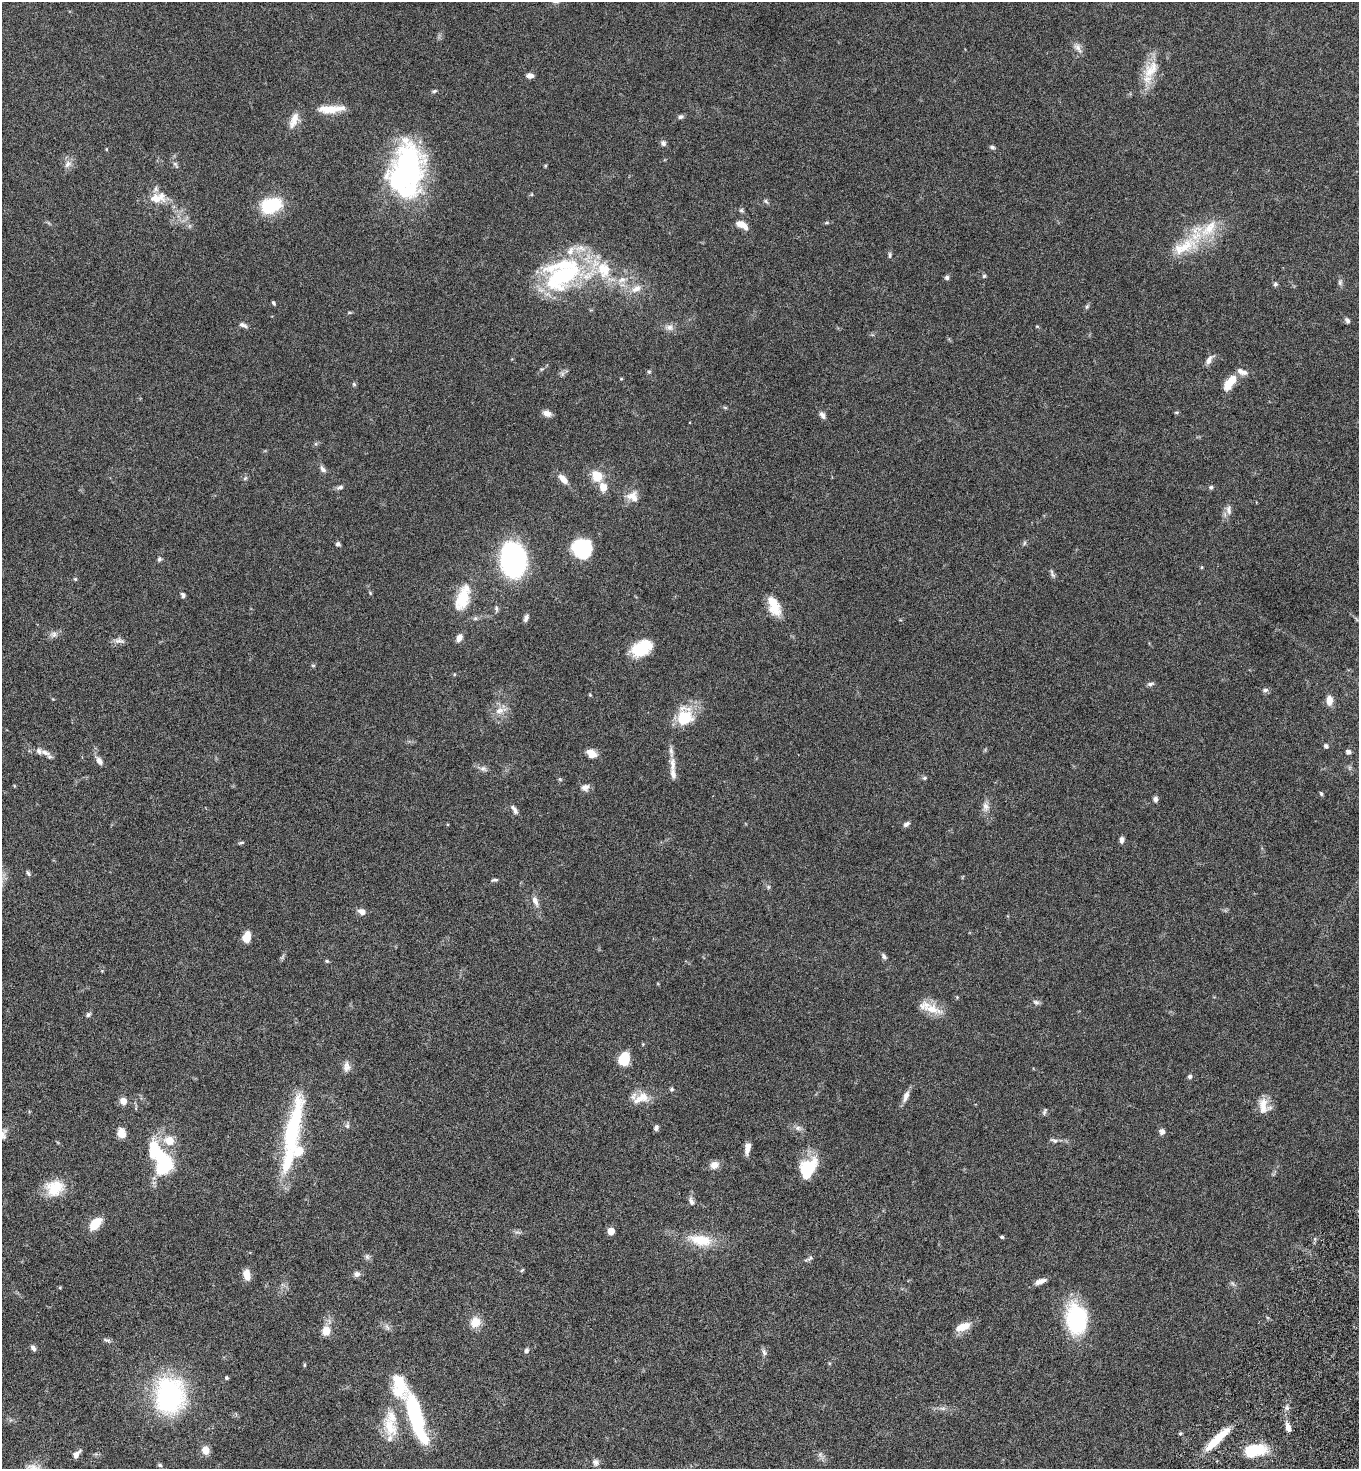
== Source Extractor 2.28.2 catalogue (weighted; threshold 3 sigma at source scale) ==
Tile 6 of 4 x 4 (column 2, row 2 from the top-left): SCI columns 1703-3059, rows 2970-4436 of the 5980 x 5944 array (HDU 1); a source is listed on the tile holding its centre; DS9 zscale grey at full resolution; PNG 1361 x 1471 px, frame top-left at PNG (2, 2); no overlay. Shown black and unused: <1% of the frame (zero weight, under 5 of 9 exposures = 3% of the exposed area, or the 3 px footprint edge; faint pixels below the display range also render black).
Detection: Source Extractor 2.28.2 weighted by HDU 2 'WHT'; one run over the whole footprint, this tile lists its part. Background 0.0531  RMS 0.003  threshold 0.0124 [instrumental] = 3 sigma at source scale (4.09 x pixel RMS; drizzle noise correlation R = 1.36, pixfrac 0.8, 0.05/0.05 arcsec/px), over >= 5 px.
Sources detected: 184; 4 inside a brighter object's white glare — not listed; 15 inside a brighter listed object's ellipse — not listed separately; the other 165 listed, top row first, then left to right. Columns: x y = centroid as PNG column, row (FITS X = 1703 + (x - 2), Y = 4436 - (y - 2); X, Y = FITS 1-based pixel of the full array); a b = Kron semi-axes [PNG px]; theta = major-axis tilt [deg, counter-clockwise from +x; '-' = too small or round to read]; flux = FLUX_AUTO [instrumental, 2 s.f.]
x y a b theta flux
1078 48 15 7 -54 1.5
1151 70 29 16 56 6.8
530 76 7 5 -3 1.4
434 91 6 5 - 0.45
331 109 35 9 4 5.5
681 117 7 5 28 0.66
294 120 22 10 68 3
663 143 7 6 - 0.81
992 147 7 5 -24 0.56
106 149 5 3 - 0.23
68 164 11 8 50 1.5
175 164 10 5 -54 0.7
545 166 5 4 - 0.27
405 174 48 41 -82 49
158 198 22 13 13 4.4
766 201 7 5 -37 0.5
271 205 20 13 20 15
741 210 6 5 - 0.51
826 223 6 4 19 0.33
742 225 13 6 -30 2.9
1185 247 40 18 31 11
890 255 10 4 -90 0.49
563 276 58 39 27 37
984 276 5 5 - 0.38
947 277 6 6 - 0.59
622 280 14 8 26 2.6
1340 282 9 6 89 0.74
1275 284 6 5 - 0.53
636 289 17 9 29 2.6
273 303 5 3 - 0.42
1087 307 7 5 62 0.52
1347 320 7 5 -62 0.73
243 325 11 5 -25 0.97
669 327 11 9 9 1.4
1209 360 13 6 60 1.4
542 369 6 4 17 0.37
649 372 6 4 0 0.36
1245 372 8 6 -51 0.77
562 374 7 4 72 0.56
621 379 5 3 - 0.23
1230 382 18 8 55 5.6
354 384 6 5 - 0.4
725 408 6 4 -2 0.35
1176 412 6 4 0 0.32
547 413 11 7 -16 1.5
822 415 11 6 -59 1
323 469 10 6 -54 1
597 476 11 9 -61 5.6
245 478 7 4 45 0.41
563 479 14 7 -47 2.3
340 487 10 5 16 0.77
603 487 9 7 -76 2.9
1211 487 6 5 - 0.51
631 496 20 9 31 2.5
1229 510 13 6 -77 1.3
1024 543 6 4 71 0.4
338 544 6 5 - 0.53
582 548 20 19 - 14
159 559 7 5 65 0.53
513 560 22 16 -84 74
1202 567 4 4 - 0.28
1052 574 12 5 -68 0.72
75 579 5 5 - 0.36
370 593 5 4 - 0.29
183 595 8 5 -71 0.61
463 598 33 15 71 9
774 606 25 13 -67 5.3
496 608 9 5 -80 0.63
526 618 9 5 67 0.98
53 634 10 9 - 1.2
459 638 9 6 66 1.6
119 641 16 7 -2 1.2
642 648 23 15 29 9.6
313 665 6 4 0 0.3
1150 684 10 5 8 0.69
1265 690 8 6 18 0.72
590 695 5 3 - 0.27
1329 700 13 8 -88 1.9
499 711 14 9 25 2.4
684 717 21 17 67 10
1326 746 4 4 - 0.79
1348 752 6 6 - 0.74
45 753 17 7 -21 1.7
592 753 12 9 -33 2.5
99 761 12 7 -60 1.4
672 764 23 8 -86 2.9
483 769 10 7 -20 1
924 778 6 5 - 0.47
560 779 6 4 -2 0.31
585 787 10 8 15 1.5
1321 794 6 4 -63 0.39
1156 799 6 5 - 0.87
986 807 13 9 -84 1.7
514 809 14 5 -60 1
906 824 8 5 31 0.77
1121 840 8 5 89 0.88
241 843 8 3 6 0.4
28 873 7 4 -65 0.5
494 880 9 4 9 0.53
768 887 6 5 - 0.45
535 901 14 7 -69 1.6
362 911 8 6 -21 1.7
247 937 11 8 76 3.4
884 957 8 6 -50 0.73
327 961 6 4 -45 0.34
1036 1002 9 6 -19 0.78
932 1009 29 12 -16 4.8
88 1014 7 6 - 0.58
624 1059 12 10 71 6.3
347 1067 15 9 87 1.6
1190 1076 5 5 - 0.59
672 1089 5 5 - 0.48
906 1096 17 6 67 1.6
643 1097 21 15 11 4
123 1101 7 7 - 2.2
1264 1106 20 14 -72 3.6
1044 1111 10 4 67 0.48
347 1126 8 6 77 0.68
656 1128 7 5 69 0.77
798 1128 8 7 - 0.97
291 1132 50 24 82 20
1162 1132 7 6 - 1.2
121 1133 11 9 -77 2.3
1054 1140 12 5 -16 0.84
169 1141 14 12 -23 4.1
747 1148 13 5 79 2
162 1158 41 14 -52 18
714 1165 10 8 18 2
807 1169 21 14 53 13
54 1188 22 19 10 7.3
691 1201 11 6 -71 1
95 1224 15 9 48 5.1
611 1231 5 5 - 4.8
1002 1237 5 4 - 0.37
701 1240 29 13 -11 8
367 1257 8 6 -74 0.72
810 1258 9 4 44 0.56
522 1270 6 4 44 0.3
247 1274 13 8 -83 2.5
356 1274 8 7 - 1.1
1040 1281 15 6 19 1.6
1077 1319 28 18 -83 28
475 1322 12 11 - 3.7
963 1327 18 8 22 3.8
326 1331 12 10 71 2.9
107 1340 10 5 -16 0.68
33 1348 8 5 -56 0.86
526 1351 7 6 - 0.71
764 1352 10 6 -64 0.81
304 1365 5 3 - 0.3
226 1378 4 4 - 0.43
169 1396 25 20 85 60
943 1408 9 4 0 0.74
1287 1408 7 4 -71 0.6
416 1419 61 14 -73 26
390 1427 31 16 -68 6.5
1288 1427 11 6 -72 1.6
1180 1433 5 4 - 0.37
1217 1439 35 7 43 8.2
205 1450 9 8 - 2.4
1255 1450 25 13 9 9.8
76 1454 10 5 50 1.6
820 1454 6 6 - 0.74
595 1462 9 8 - 1
160 1465 6 5 - 0.48